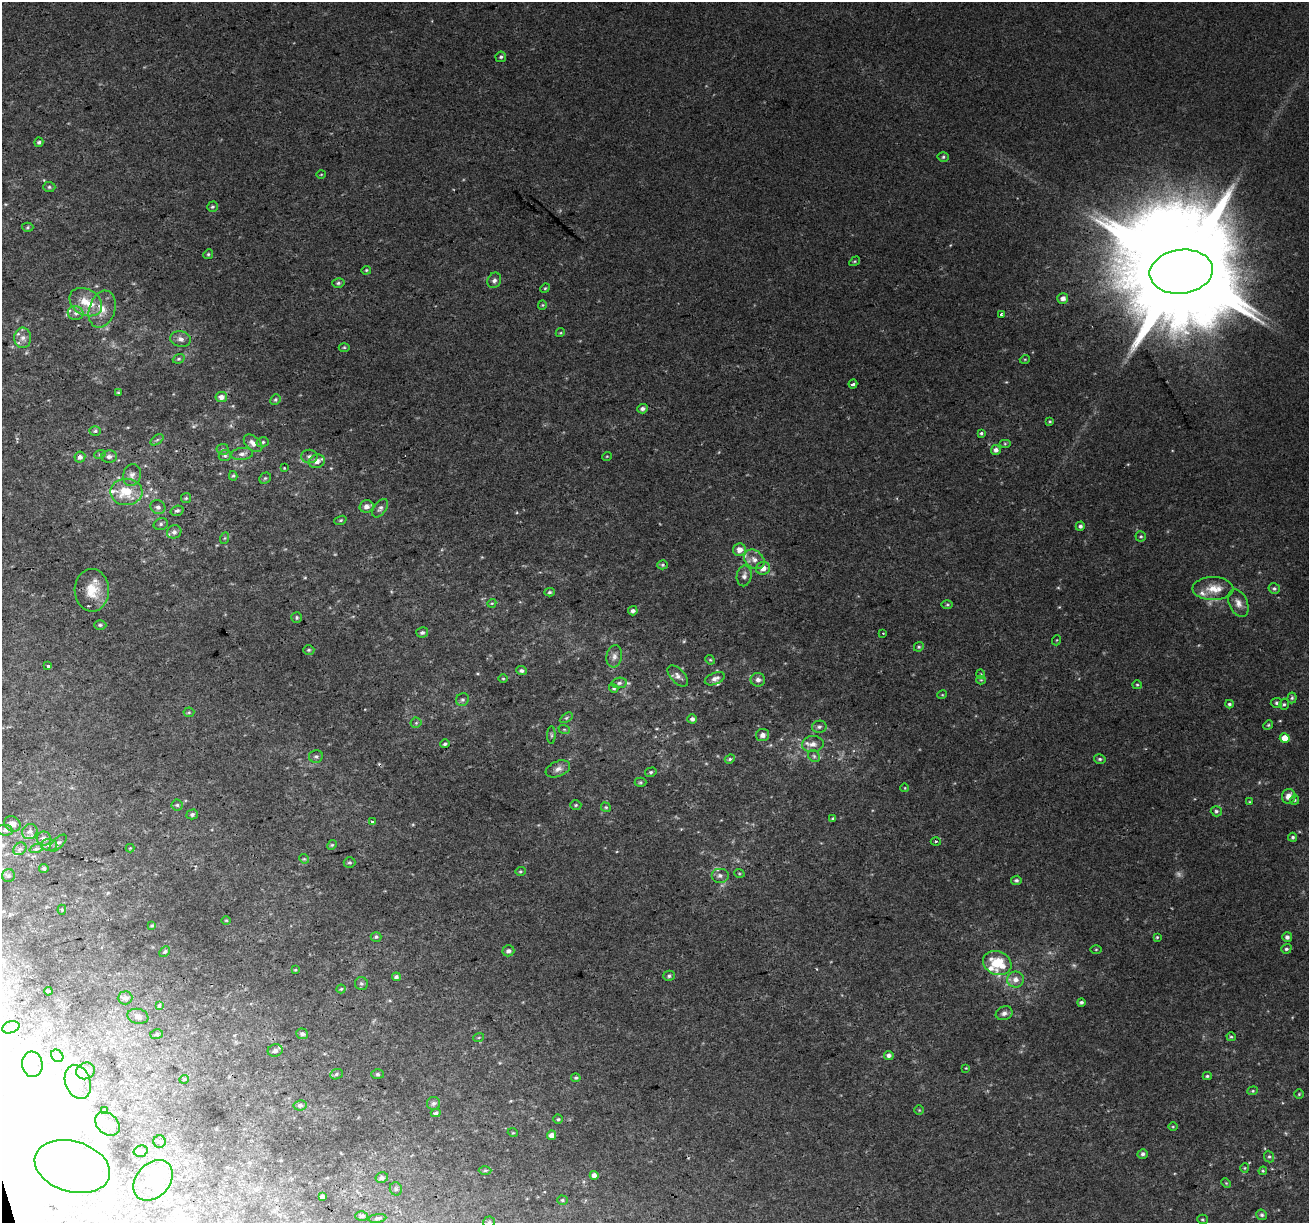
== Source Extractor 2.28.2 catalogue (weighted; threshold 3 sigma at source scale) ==
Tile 7 of 4 x 4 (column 3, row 2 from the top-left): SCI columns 2615-3921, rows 2544-3764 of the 5228 x 5035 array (HDU 1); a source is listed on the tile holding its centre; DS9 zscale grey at full resolution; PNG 1311 x 1225 px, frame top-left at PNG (2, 2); each listed source drawn as its Kron ellipse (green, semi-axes under 4 px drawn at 4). Shown black and unused: <1% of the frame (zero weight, under 2 of 3 exposures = <1% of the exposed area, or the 3 px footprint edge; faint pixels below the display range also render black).
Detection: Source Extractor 2.28.2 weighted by HDU 2 'WHT'; one run over the whole footprint, this tile lists its part. Background 0.0265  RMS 0.0063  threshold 0.0283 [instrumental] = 3 sigma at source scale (4.5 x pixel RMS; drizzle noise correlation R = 1.50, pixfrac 1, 0.0396/0.0396 arcsec/px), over >= 5 px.
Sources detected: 283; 5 too faint to see at this stretch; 42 inside a brighter object's white glare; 1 cosmic-ray / hot-pixel residue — neither listed nor drawn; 10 inside a brighter listed object's ellipse — not listed separately; the other 225 listed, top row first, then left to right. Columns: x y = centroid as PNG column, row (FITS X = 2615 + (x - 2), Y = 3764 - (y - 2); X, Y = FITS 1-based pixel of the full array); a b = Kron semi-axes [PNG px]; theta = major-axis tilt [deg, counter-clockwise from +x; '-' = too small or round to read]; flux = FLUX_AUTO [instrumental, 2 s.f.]
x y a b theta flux
501 57 5 5 - 1.4
39 142 5 4 - 1.5
943 157 5 5 - 1
321 174 4 3 - 0.49
49 187 6 5 - 1.2
212 207 5 5 - 1.2
28 227 6 4 2 0.9
208 254 5 4 - 0.89
855 261 6 3 32 0.74
366 270 5 4 - 0.79
1181 272 32 22 7 18000
494 280 8 6 60 2.1
338 283 6 5 - 1.2
545 288 5 4 - 0.73
1063 298 5 5 - 3
86 302 17 13 -32 12
542 305 5 4 - 0.72
102 309 19 13 73 8.9
76 313 8 7 - 2.6
1001 314 3 3 - 1.1
560 333 5 3 - 0.65
23 338 10 8 88 3.8
181 339 10 8 -15 2.9
344 347 5 3 - 0.74
179 359 6 4 20 1
1025 359 5 3 - 0.56
853 384 4 3 - 1.9
118 393 4 3 - 0.68
221 397 6 5 - 3.6
275 400 5 5 - 1.1
642 409 5 4 - 2.1
1050 421 4 3 - 0.74
95 431 5 5 - 1.1
981 433 4 4 - 0.97
157 440 7 4 36 1.2
263 442 6 5 - 1.1
253 443 11 6 -41 4.2
1005 444 6 4 0 0.79
223 449 6 5 - 1.3
996 450 5 5 - 2.4
100 454 6 3 19 0.75
242 454 11 6 7 2.7
225 456 6 5 - 1.3
309 456 8 6 0 2.3
607 456 5 3 - 0.49
80 457 5 5 - 2.6
109 457 8 6 2 2.6
317 461 8 6 20 4.1
284 468 3 3 - 0.45
132 475 11 9 77 3.5
233 476 5 4 - 0.86
265 478 6 5 - 1
126 492 16 13 0 18
186 498 5 5 - 0.88
366 506 7 6 - 3.2
158 507 8 7 - 2.2
380 508 10 6 54 2.1
177 511 6 5 - 1.4
340 520 6 4 20 0.89
161 524 7 5 17 1.6
1080 526 5 4 - 1.5
174 532 7 6 - 2.3
1141 536 5 5 - 0.93
225 538 6 4 70 0.83
739 550 6 6 - 5.8
754 559 11 8 -41 4.5
663 565 5 4 - 0.99
763 568 7 6 - 5.1
744 576 10 7 81 3.2
1274 588 6 5 - 1.3
1213 589 20 11 0 11
92 590 21 17 -88 14
549 592 5 4 - 1.1
492 603 5 3 - 0.64
1238 603 15 9 -67 4.5
947 605 6 4 1 0.87
633 611 5 4 - 2.1
297 617 5 5 - 0.96
100 625 6 4 0 1.2
422 632 6 5 - 1.8
883 633 3 3 - 0.74
1057 640 5 3 - 0.52
919 647 5 4 - 1
309 650 5 4 - 1
614 656 11 7 80 2.9
710 660 5 4 - 0.72
48 666 3 3 - 3.5
521 670 5 4 - 1.7
981 674 5 4 - 0.63
678 676 13 7 -47 3
503 678 5 3 - 0.67
715 679 10 5 22 3
758 680 7 7 - 2.7
981 680 4 4 - 0.72
619 683 7 5 10 1.6
1137 685 5 4 - 0.82
614 688 4 4 - 0.87
942 695 5 3 - 0.55
1292 698 5 4 - 1
462 700 7 6 - 1.5
1276 703 6 5 - 1.2
1229 704 4 4 - 1.2
1284 704 6 4 73 1.1
189 712 5 5 - 0.82
566 718 7 4 32 1.1
692 719 5 4 - 2.1
416 723 5 5 - 0.98
1268 725 5 4 - 0.89
819 727 7 6 - 1.7
564 729 6 3 -19 0.76
551 735 9 4 -90 0.96
763 735 6 6 - 2.8
1285 738 5 4 - 8.2
445 744 4 3 - 1.3
813 744 11 8 4 4.1
316 756 7 6 - 1.6
814 756 6 5 - 1.4
730 759 5 4 - 1
1100 759 6 4 -15 1
558 769 13 7 22 3.4
651 772 6 4 15 1.1
640 782 6 4 2 0.98
905 788 4 3 - 0.47
1289 796 7 6 - 5.3
1295 800 5 4 - 0.73
1250 802 4 4 - 0.59
177 805 5 5 - 1.2
576 805 5 4 - 1
606 807 5 4 - 0.97
1216 811 5 5 - 1.3
192 814 5 5 - 1.7
833 818 4 3 - 0.84
372 822 4 3 - 0.81
12 824 8 7 - 3.4
5 830 8 5 -9 1.5
30 831 8 7 - 2.5
1293 837 4 4 - 1.1
44 838 7 7 - 3.5
936 841 5 3 - 0.73
58 843 11 5 45 1.6
49 845 8 6 0 1.8
332 845 5 4 - 0.82
130 848 4 4 - 0.53
20 849 7 5 43 1.6
36 849 7 4 18 1.2
304 859 5 4 - 0.81
349 862 6 5 - 1.1
44 868 4 4 - 1.2
520 871 5 4 - 0.77
739 873 5 3 - 0.65
720 875 9 7 0 2.8
9 876 6 6 - 1.6
1016 880 5 4 - 1.4
62 910 5 4 - 1.1
226 920 5 3 - 0.57
152 925 3 3 - 0.87
376 937 5 4 - 1.1
1157 937 4 4 - 0.74
1287 937 5 5 - 2.2
1096 949 5 3 - 0.66
1286 949 5 4 - 1.3
508 951 6 5 - 2.2
165 952 6 4 47 0.99
997 963 14 11 -22 19
295 970 3 3 - 0.58
669 976 6 5 - 1.5
396 977 4 4 - 1.3
1015 980 8 8 - 4.6
361 984 6 6 - 1.4
341 989 4 4 - 0.79
48 991 4 3 - 0.83
125 998 7 6 - 2.2
1081 1002 4 4 - 1.3
160 1005 4 3 - 2.4
1004 1013 8 6 20 2.7
138 1016 10 7 -13 2.4
11 1027 9 6 17 1.8
157 1034 6 5 - 1.1
302 1034 6 5 - 1.7
479 1037 5 3 - 0.68
1231 1037 5 4 - 0.78
275 1050 7 6 - 2.2
889 1055 5 4 - 2.3
57 1056 7 5 -46 1.7
32 1064 13 10 -84 6.9
966 1068 3 3 - 0.46
86 1071 9 8 - 3.8
336 1074 6 5 - 1.2
377 1074 6 5 - 1.1
1207 1076 4 4 - 0.9
576 1078 4 4 - 0.92
184 1079 5 3 - 0.46
78 1082 17 12 -69 9
1253 1091 5 4 - 0.79
1299 1094 4 4 - 0.71
433 1103 6 6 - 1.5
300 1105 6 5 - 1.5
105 1110 3 3 - 0.89
919 1110 4 4 - 0.64
436 1113 5 4 - 1.3
558 1119 4 4 - 0.87
107 1124 14 10 -42 4.2
1173 1127 5 3 - 0.58
513 1133 5 3 - 0.53
551 1135 5 4 - 3.8
160 1142 6 6 - 1.2
141 1151 7 5 16 1.5
1143 1154 5 5 - 1.7
1269 1157 6 5 - 1.1
72 1167 38 25 -16 130
1245 1168 5 4 - 0.71
485 1170 6 4 1 0.87
1263 1171 4 3 - 0.67
594 1175 4 4 - 3.1
382 1178 6 5 - 2.1
153 1180 23 17 48 17
1226 1183 5 4 - 0.62
396 1189 7 6 - 1.6
322 1197 4 4 - 3
562 1200 5 4 - 0.82
1262 1215 5 5 - 1.2
362 1216 6 5 - 1.3
377 1218 9 3 8 1
1203 1219 5 4 - 0.81
489 1222 6 6 - 1.2
Isophote crosses this tile's border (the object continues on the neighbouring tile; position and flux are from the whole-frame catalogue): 1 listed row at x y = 489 1222